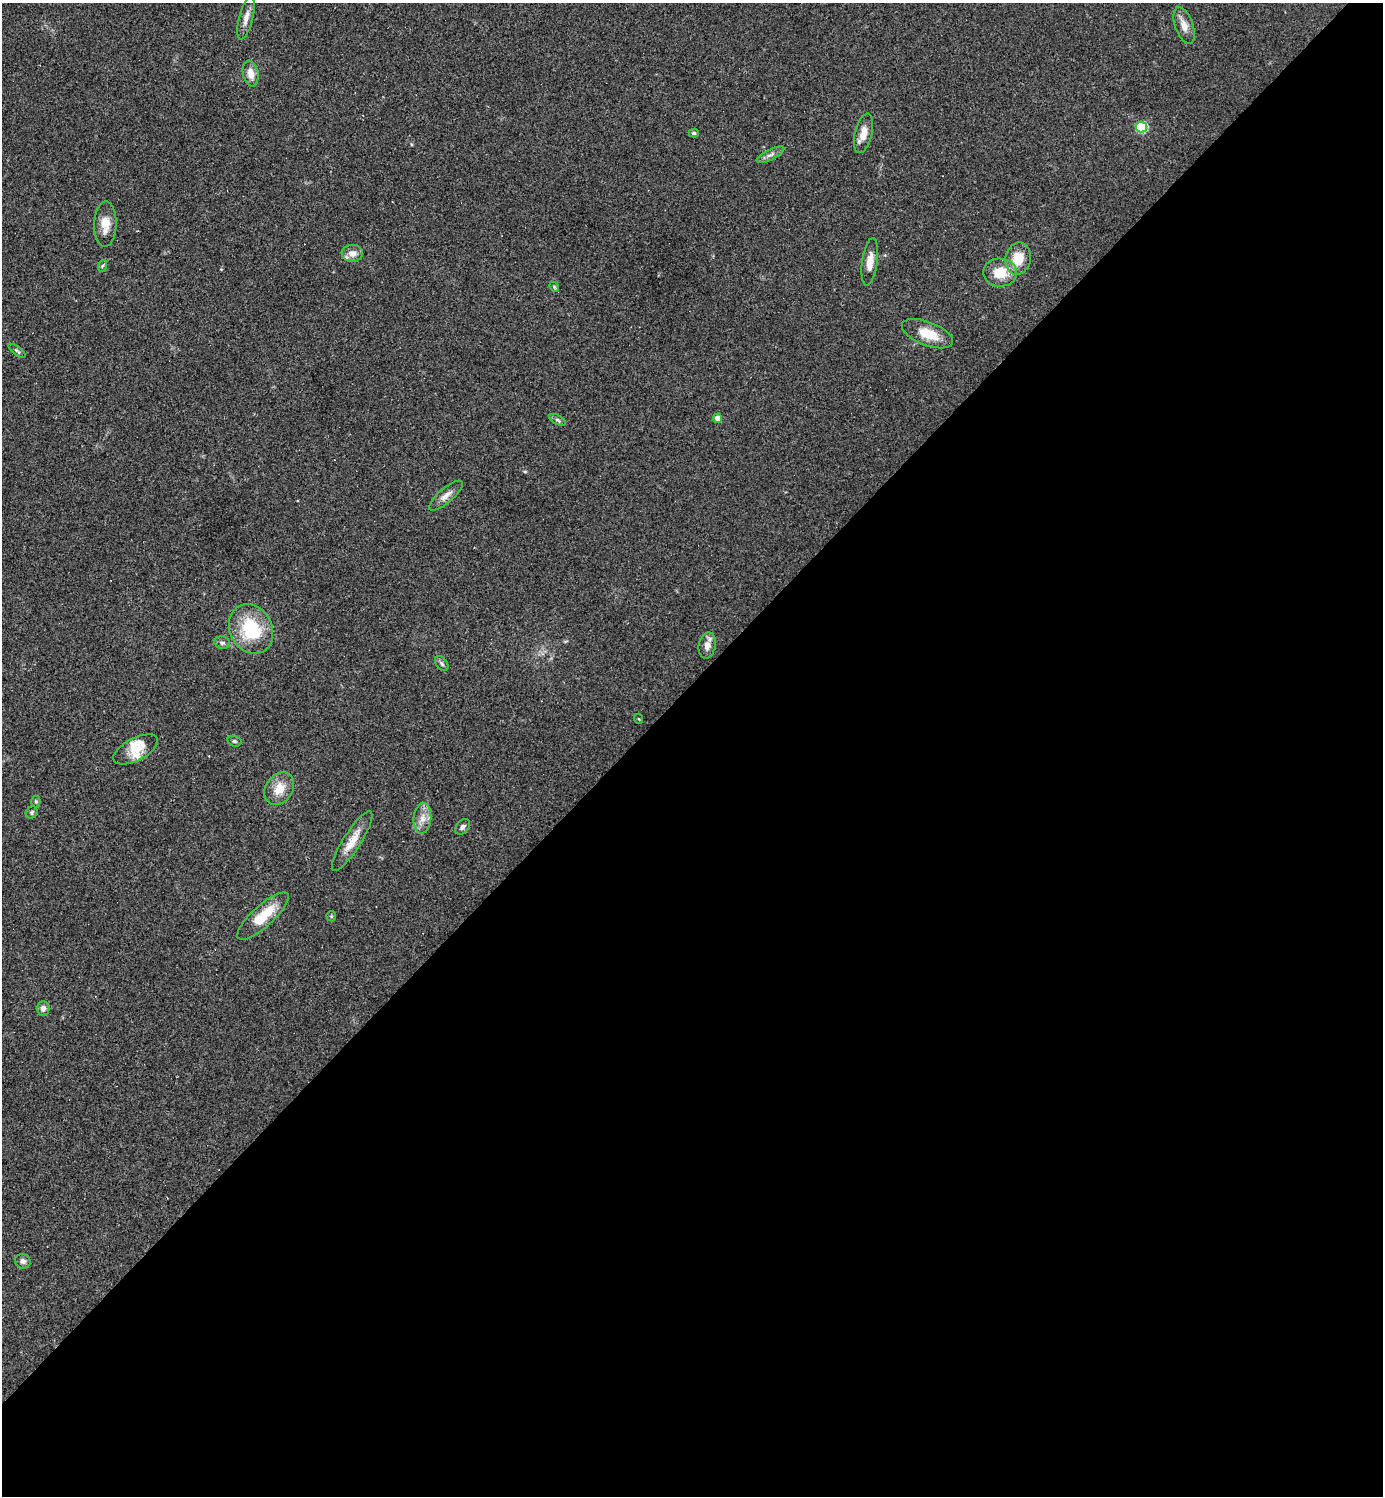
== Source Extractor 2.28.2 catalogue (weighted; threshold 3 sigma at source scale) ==
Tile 15 of 4 x 4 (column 3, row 4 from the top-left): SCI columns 3061-4441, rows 1-1494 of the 5977 x 5978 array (HDU 1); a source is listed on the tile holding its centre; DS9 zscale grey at full resolution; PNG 1385 x 1498 px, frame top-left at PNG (2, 3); each listed source drawn as its Kron ellipse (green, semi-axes under 4 px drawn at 4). Shown black and unused: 54% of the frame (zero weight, under 2 of 3 exposures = <1% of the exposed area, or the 3 px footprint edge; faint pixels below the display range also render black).
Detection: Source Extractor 2.28.2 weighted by HDU 2 'WHT'; one run over the whole footprint, this tile lists its part. Background 0.0334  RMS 0.0063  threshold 0.0283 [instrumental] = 3 sigma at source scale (4.5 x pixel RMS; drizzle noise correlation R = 1.50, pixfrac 1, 0.05/0.05 arcsec/px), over >= 5 px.
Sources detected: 41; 1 cosmic-ray / hot-pixel residue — neither listed nor drawn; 4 inside a brighter listed object's ellipse — not listed separately; the other 36 listed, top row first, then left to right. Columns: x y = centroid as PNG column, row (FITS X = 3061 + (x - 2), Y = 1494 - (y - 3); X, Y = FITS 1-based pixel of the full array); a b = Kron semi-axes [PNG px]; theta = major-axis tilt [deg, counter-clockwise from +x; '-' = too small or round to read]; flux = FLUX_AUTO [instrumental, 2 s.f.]
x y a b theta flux
246 18 22 7 76 4.8
1184 25 19 9 -70 5.8
251 74 13 7 -78 6.3
1141 127 5 5 - 46
694 133 5 4 - 0.99
863 133 20 8 76 6.8
771 155 15 5 26 2.5
105 224 23 11 88 9.1
352 253 11 8 1 4.6
1018 259 16 12 78 14
870 262 24 7 82 7
102 266 6 3 71 0.84
1000 273 17 14 -2 13
554 287 5 4 - 0.75
927 334 27 11 -21 15
17 351 10 4 -36 1.1
718 418 4 4 - 6.2
558 420 9 4 -27 1.3
446 496 21 7 41 4.6
251 629 25 21 -61 36
222 643 8 6 -11 1.8
707 645 13 8 79 4.5
442 663 8 5 -52 1.5
639 719 5 3 - 0.51
234 741 7 5 -15 1.1
136 749 24 11 27 8.7
279 789 17 13 55 10
36 801 6 4 -90 0.89
32 812 6 5 - 1.3
422 818 15 9 85 5.9
463 827 9 6 46 1.9
352 841 35 9 58 10
263 916 33 10 42 19
331 916 5 5 - 0.8
43 1008 7 6 - 2.9
23 1261 8 7 - 2.5